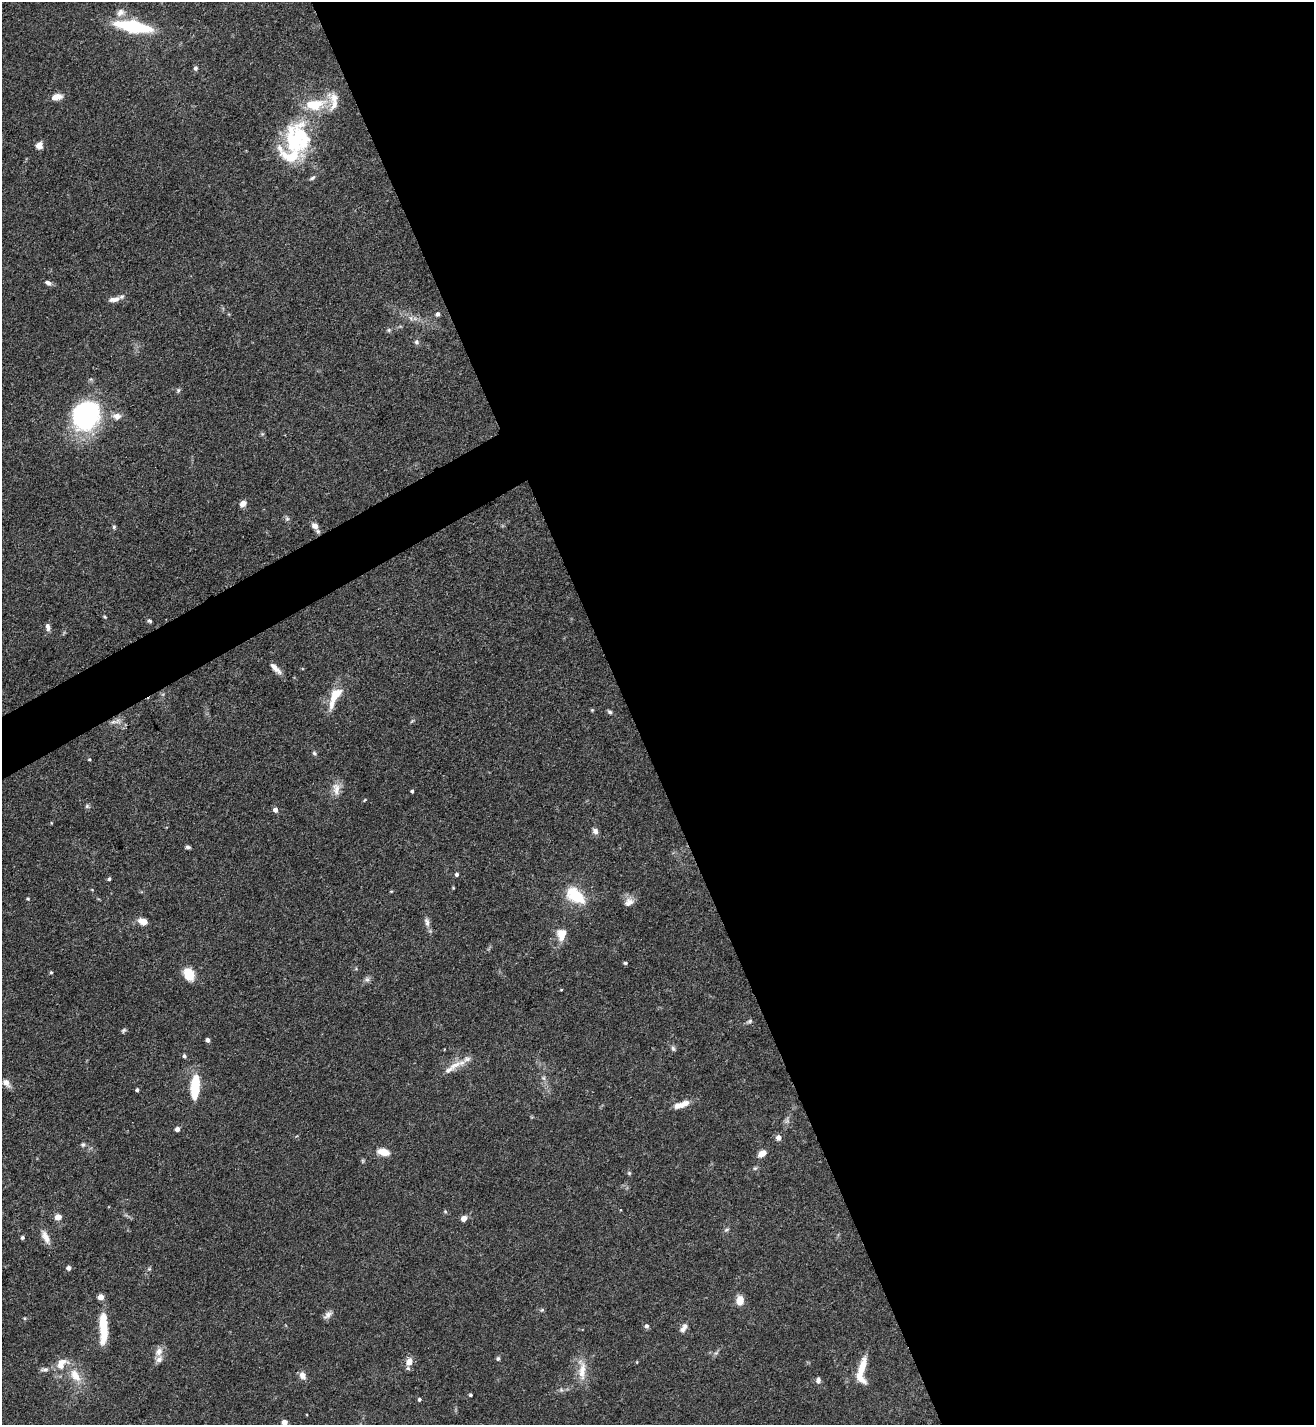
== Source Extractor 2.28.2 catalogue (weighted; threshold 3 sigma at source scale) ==
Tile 8 of 4 x 4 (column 4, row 2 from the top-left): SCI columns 4087-5398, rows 2849-4271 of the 5688 x 5699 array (HDU 1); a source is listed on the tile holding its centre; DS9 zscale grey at full resolution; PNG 1316 x 1427 px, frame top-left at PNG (2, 2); no overlay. Shown black and unused: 54% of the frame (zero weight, under 3 of 5 exposures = <1% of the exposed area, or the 3 px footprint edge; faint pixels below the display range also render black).
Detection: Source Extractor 2.28.2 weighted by HDU 2 'WHT'; one run over the whole footprint, this tile lists its part. Background 0.0758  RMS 0.004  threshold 0.018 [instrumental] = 3 sigma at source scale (4.5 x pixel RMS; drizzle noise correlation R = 1.50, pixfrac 1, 0.05/0.05 arcsec/px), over >= 5 px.
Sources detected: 115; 2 too faint to see at this stretch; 2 inside a brighter object's white glare — not listed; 13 inside a brighter listed object's ellipse — not listed separately; the other 98 listed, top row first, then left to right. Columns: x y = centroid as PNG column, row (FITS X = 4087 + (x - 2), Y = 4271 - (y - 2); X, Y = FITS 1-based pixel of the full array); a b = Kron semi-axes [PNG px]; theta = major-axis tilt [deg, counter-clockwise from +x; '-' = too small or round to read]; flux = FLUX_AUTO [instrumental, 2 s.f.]
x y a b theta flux
120 12 13 9 35 2.8
134 26 30 10 -10 34
195 68 6 5 - 0.85
57 97 12 7 15 3.7
334 98 20 14 -41 5.1
296 138 42 29 69 39
39 145 7 6 - 3.6
312 178 9 5 30 0.91
48 283 8 6 -28 1.4
114 299 15 6 9 2.4
437 314 5 4 - 1.3
411 318 7 4 -71 0.89
389 330 6 5 - 0.67
416 342 6 6 - 0.97
178 390 6 5 - 0.72
117 416 11 8 -6 2.8
84 418 22 19 14 75
262 434 6 4 45 0.53
243 504 8 6 46 2.4
287 519 7 6 - 0.9
315 526 11 8 -46 2.3
114 527 6 4 70 0.64
105 617 6 3 -45 0.47
149 621 6 5 - 0.75
48 627 9 5 -78 1.8
275 668 15 5 -45 2.8
335 697 29 10 65 10
592 710 4 4 - 0.42
610 712 7 5 -38 0.79
412 721 7 3 37 0.49
115 722 18 5 8 2.2
314 753 6 5 - 0.76
89 759 4 3 - 0.45
336 789 20 10 -81 4
412 791 4 3 - 0.76
365 800 5 4 - 0.44
87 806 6 6 - 0.77
275 810 5 5 - 2.4
595 831 8 8 - 1.7
188 847 6 4 -10 0.86
457 874 5 4 - 0.99
109 879 4 4 - 0.76
92 890 4 4 - 0.38
575 896 25 15 -38 14
28 899 5 4 - 0.48
629 902 14 11 38 3
143 921 11 7 -15 4.2
427 922 14 7 -76 2.1
562 934 12 9 77 6.5
625 963 4 3 - 0.71
51 972 5 4 - 0.46
189 974 12 9 -66 9.2
367 979 8 6 -43 1.2
561 990 4 3 - 0.32
749 1021 9 5 25 0.84
123 1030 7 5 49 0.71
207 1040 4 4 - 1.4
673 1049 8 6 -55 0.99
184 1056 5 4 - 1.1
454 1065 22 8 27 4.9
543 1078 6 5 - 0.89
6 1083 13 8 -45 2.9
195 1087 24 8 86 17
137 1090 4 4 - 0.87
684 1103 14 8 29 3.2
177 1129 4 4 - 2.3
779 1137 5 5 - 2.7
83 1144 7 6 - 0.95
383 1152 13 8 -11 5.3
762 1153 9 6 37 3.3
755 1168 6 5 - 0.69
629 1173 5 5 - 0.62
58 1217 8 7 - 2.5
464 1218 7 6 - 2.2
726 1230 7 4 30 0.71
45 1237 21 8 -64 3.5
22 1238 4 4 - 0.82
69 1268 5 4 - 1.8
101 1297 5 5 - 4
740 1301 10 7 90 4.8
542 1310 6 5 - 0.61
328 1315 13 7 42 1.9
646 1326 5 5 - 1.3
685 1326 8 7 - 1.5
103 1328 31 8 -90 13
159 1351 13 9 59 2.9
498 1359 6 5 - 0.7
409 1362 9 7 59 4
862 1367 25 8 75 7
44 1369 13 6 0 1.6
582 1370 34 10 -88 7.1
302 1375 11 8 -62 2.2
75 1376 21 12 -55 7.5
818 1380 8 6 86 1.5
561 1390 7 5 -45 0.91
470 1395 3 3 - 0.63
419 1399 4 4 - 0.76
284 1422 4 4 - 3.9
Isophote crosses this tile's border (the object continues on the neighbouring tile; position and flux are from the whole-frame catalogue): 2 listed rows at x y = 6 1083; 284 1422